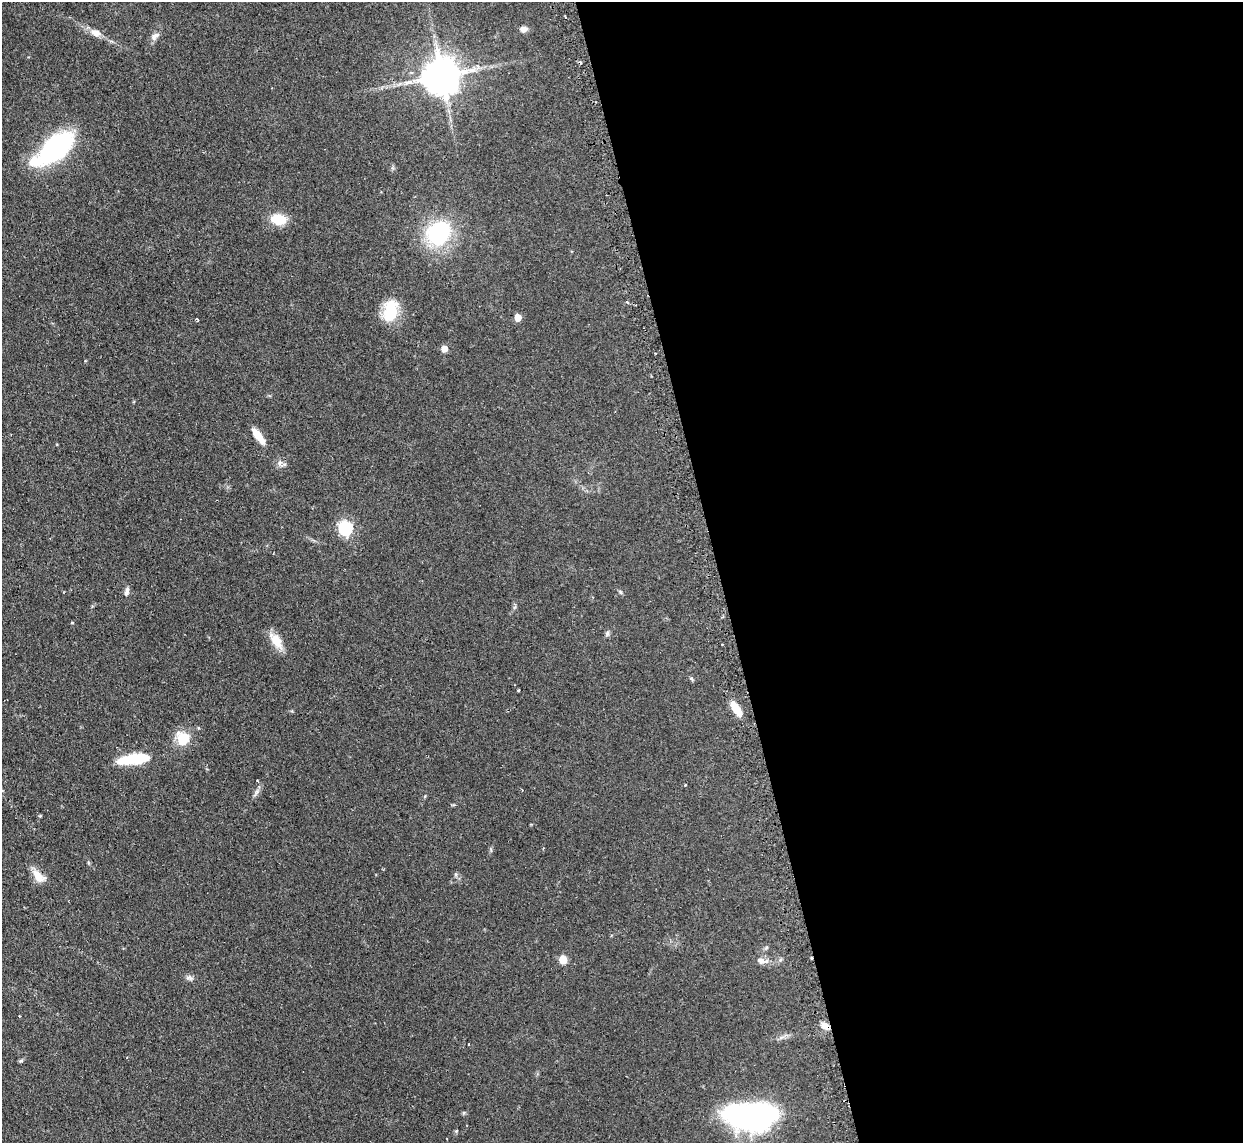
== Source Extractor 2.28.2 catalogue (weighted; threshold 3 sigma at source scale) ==
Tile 8 of 4 x 4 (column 4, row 2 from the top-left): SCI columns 3756-4996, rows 2442-3582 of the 5029 x 5001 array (HDU 1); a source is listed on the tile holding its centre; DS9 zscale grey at full resolution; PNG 1245 x 1145 px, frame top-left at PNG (2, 2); no overlay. Shown black and unused: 42% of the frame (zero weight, under 2 of 3 exposures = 4% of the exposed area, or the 3 px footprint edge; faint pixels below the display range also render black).
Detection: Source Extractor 2.28.2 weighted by HDU 2 'WHT'; one run over the whole footprint, this tile lists its part. Background 0.095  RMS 0.0059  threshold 0.0263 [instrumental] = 3 sigma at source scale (4.5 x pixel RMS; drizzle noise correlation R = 1.50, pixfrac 1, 0.05/0.05 arcsec/px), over >= 5 px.
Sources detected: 42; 3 cosmic-ray / hot-pixel residue — not listed; the other 39 listed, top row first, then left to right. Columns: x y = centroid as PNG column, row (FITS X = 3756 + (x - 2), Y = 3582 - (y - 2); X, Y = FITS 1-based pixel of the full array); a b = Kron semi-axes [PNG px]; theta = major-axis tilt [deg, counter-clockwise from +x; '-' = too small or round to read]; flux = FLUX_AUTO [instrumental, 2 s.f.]
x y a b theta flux
524 29 7 6 - 3.4
96 33 15 9 -20 4.5
155 36 14 7 42 2.7
442 75 10 10 - 1500
55 148 32 14 38 110
278 219 14 10 -9 13
438 233 26 22 36 50
627 301 5 3 - 1
390 311 25 15 80 20
518 317 5 5 - 7.8
198 320 4 3 - 0.71
444 349 5 4 - 7.8
258 436 19 7 -54 8.1
280 463 10 7 83 2.4
346 528 6 6 - 93
127 591 12 5 75 2
620 592 6 4 -88 0.76
722 617 4 3 - 0.64
72 622 4 3 - 0.55
607 634 8 5 75 1.3
276 641 20 10 -56 9.5
518 690 3 2 - 0.79
736 708 22 8 -54 7.8
184 739 17 14 49 12
134 759 36 10 8 24
685 785 3 3 - 0.87
425 796 5 3 - 0.53
40 816 5 3 - 0.52
455 874 6 4 -89 0.83
38 876 20 10 -45 7
563 959 5 5 - 17
760 961 11 8 -34 3
190 978 11 5 -11 1.7
19 1016 3 2 - 0.7
825 1026 9 6 -25 4.7
469 1044 2 2 - 0.36
21 1061 6 4 2 0.79
750 1115 50 24 -2 140
456 1131 4 4 - 0.62
Overlapping masked pixels (flux is a lower limit): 1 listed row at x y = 825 1026
Unlisted compact peaks at least as high as the median listed source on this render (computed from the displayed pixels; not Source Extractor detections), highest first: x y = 257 791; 691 678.